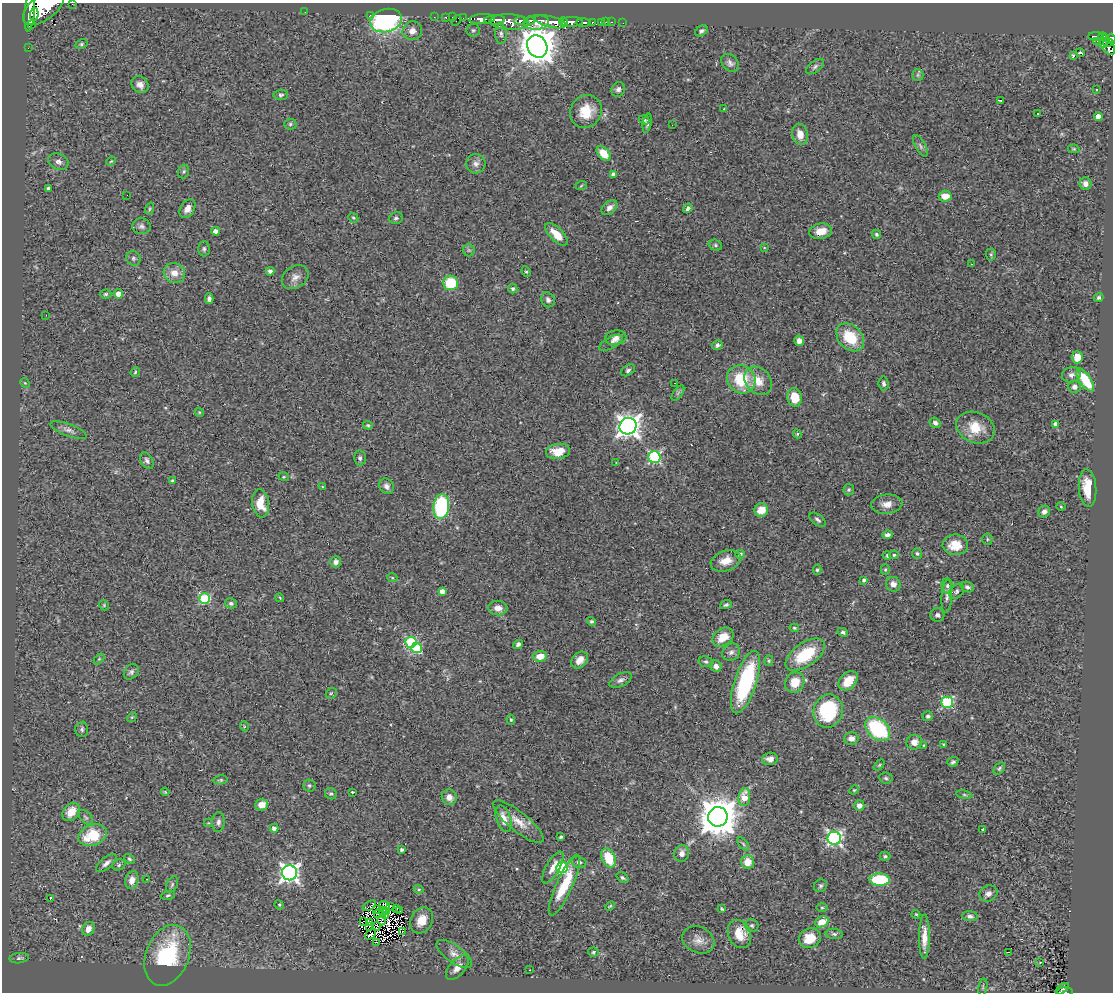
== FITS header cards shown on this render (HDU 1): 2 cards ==
NAXIS1  =                 1111
NAXIS2  =                  990

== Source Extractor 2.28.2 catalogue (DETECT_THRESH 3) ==
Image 1111 x 990 px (HDU 1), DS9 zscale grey, 1 PNG px = 1 image px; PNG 1115 x 994 px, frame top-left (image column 1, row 990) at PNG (2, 3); each listed source drawn as its Kron ellipse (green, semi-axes under 4 px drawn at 4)
Background 0.651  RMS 0.047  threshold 0.142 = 3 sigma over >= 5 px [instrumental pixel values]
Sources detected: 318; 15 with non-positive FLUX_AUTO (blend fragments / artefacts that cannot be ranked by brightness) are neither listed nor drawn; the other 303 listed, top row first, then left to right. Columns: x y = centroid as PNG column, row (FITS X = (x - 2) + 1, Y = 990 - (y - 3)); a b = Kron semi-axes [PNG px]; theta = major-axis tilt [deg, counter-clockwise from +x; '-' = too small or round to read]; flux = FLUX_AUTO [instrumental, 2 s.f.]
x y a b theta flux
72 4 2 2 - 8
44 7 24 12 37 4600
30 11 20 5 85 2400
305 12 2 2 - 3.4
34 14 6 3 79 650
370 15 2 2 - 13
434 17 2 2 - 12
446 17 3 3 - 25
452 17 2 2 - 8
463 18 2 2 - 7.8
482 19 13 5 4 910
456 20 6 2 56 43
495 20 10 4 4 750
530 20 4 3 - 250
386 21 16 11 15 490
520 21 6 3 14 300
510 22 19 7 -4 850
536 22 13 7 4 730
550 22 16 5 -14 1600
564 22 5 3 - 380
572 22 11 5 1 710
601 22 4 3 - 36
606 22 3 2 - 6.5
611 22 3 2 - 12
583 23 7 4 -2 140
592 23 4 3 - 89
623 23 2 2 - 4.6
32 25 3 2 - 280
473 30 6 6 - 6
412 31 10 9 - 25
701 31 7 5 34 7
501 34 10 6 -88 9.6
1096 36 8 3 -1 150
1102 37 4 2 - 130
1111 39 5 4 - 270
1097 41 2 2 - 10
1104 41 7 4 74 92
1108 43 4 3 - 160
81 44 6 4 27 4.9
537 46 11 9 -62 9200
1108 47 9 5 -52 390
28 48 2 2 - 6.4
1080 53 5 3 - 11
1073 55 3 3 - 9.7
730 63 10 7 -47 12
815 66 10 5 38 9.4
918 75 6 5 - 5.6
140 85 9 7 -40 18
618 89 7 6 - 10
1096 90 3 2 - 3.7
281 95 7 5 3 5.9
1000 100 4 2 - 4.5
724 109 3 3 - 6.9
586 111 17 15 53 78
1038 114 3 3 - 4.9
1098 116 4 4 - 38
644 120 5 4 - 5.4
647 123 10 4 81 7.8
290 124 6 5 - 5.8
672 125 2 2 - 1.4
800 134 11 8 -76 37
920 146 12 5 -61 9.6
1074 149 6 4 -11 4.1
604 153 8 5 -49 62
111 161 5 3 - 3
58 162 10 8 -24 14
476 164 10 9 - 16
184 171 7 5 70 5.3
614 174 4 4 - 18
1085 184 6 6 - 16
581 186 6 3 20 3.5
48 189 4 3 - 10
127 195 3 2 - 2.8
945 196 6 5 - 38
609 208 9 6 42 16
688 208 5 4 - 8.6
150 209 6 4 70 4.2
187 209 10 7 59 21
353 218 5 4 - 4.3
396 218 7 5 17 7.1
141 226 9 8 - 11
216 231 4 4 - 21
821 231 11 7 10 36
556 234 14 6 -45 48
876 234 5 4 - 4.8
715 245 7 5 -17 5.7
764 248 4 3 - 2.4
204 249 7 6 - 6.8
469 250 6 6 - 6
991 255 6 5 - 5
133 258 7 7 - 8
971 264 3 2 - 5.9
270 271 4 4 - 9.5
526 272 5 4 - 4.4
174 273 11 10 - 31
295 277 14 11 34 23
451 283 7 7 - 100
513 289 5 4 - 5.3
106 294 6 4 2 5.4
119 294 4 4 - 33
1099 298 5 4 - 5.4
209 299 5 4 - 9
548 300 8 6 -59 9.7
46 315 3 2 - 3.4
850 337 16 11 -45 110
616 338 11 7 7 14
799 341 5 5 - 15
611 343 13 5 30 15
717 345 5 5 - 8.3
1077 357 6 5 - 46
628 370 7 5 33 7.7
135 372 5 4 - 3.7
1071 375 9 7 16 13
741 379 15 13 -41 120
1085 380 13 5 -57 120
758 381 15 12 -49 47
25 383 5 4 - 3.5
675 383 3 2 - 7.7
884 384 7 5 -85 8.1
1074 387 6 6 - 14
678 393 9 4 53 6.5
795 397 9 7 -81 60
199 412 5 3 - 3
935 423 6 5 - 10
1056 424 4 4 - 19
368 425 5 3 - 3.8
628 426 8 8 - 2400
975 428 20 15 -21 76
68 430 19 6 -21 17
797 434 4 4 - 3.8
558 451 12 7 9 51
654 457 6 6 - 430
360 458 7 6 - 7.8
147 461 9 6 -59 11
616 463 3 2 - 2.5
284 477 5 3 - 3.1
172 481 4 4 - 6.5
386 486 8 7 - 13
322 487 3 3 - 4.2
1088 488 19 8 -86 76
849 490 6 5 - 5.2
261 503 14 8 -82 59
887 504 15 9 6 29
441 506 12 7 85 380
1061 507 5 3 - 2.8
761 510 7 6 - 44
1044 512 6 5 - 13
818 520 9 5 -37 8.9
887 535 5 4 - 10
987 539 5 5 - 5.1
955 545 12 10 -1 57
740 554 4 3 - 6
917 554 5 5 - 4.9
887 555 4 3 - 3.8
894 555 4 3 - 5
726 561 15 10 18 41
336 562 5 5 - 14
817 570 5 4 - 4.7
885 570 5 4 - 4.5
392 577 5 3 - 3.3
864 580 4 3 - 10
893 584 7 7 - 21
947 586 7 6 - 7.6
967 587 7 5 -22 7.8
442 591 4 4 - 19
956 591 8 6 47 8.5
947 596 16 5 86 14
280 598 4 3 - 2.7
205 599 5 5 - 260
231 603 6 5 - 7.2
104 605 5 4 - 3.6
726 605 6 4 19 6.1
498 608 9 7 -6 24
937 615 7 6 - 10
591 621 5 4 - 5.9
794 628 5 4 - 4
843 632 5 4 - 6.7
723 637 11 8 33 51
411 642 5 5 - 270
518 644 5 4 - 9.2
417 648 5 5 - 170
731 652 9 8 - 12
805 655 22 11 35 130
540 656 7 5 3 39
99 659 6 4 45 3.8
580 660 9 7 48 24
769 661 5 4 - 4.1
706 662 7 5 -12 6.6
716 666 6 5 - 14
131 672 8 6 48 8.9
621 680 12 6 27 12
848 681 11 7 46 61
745 682 32 11 72 300
795 682 10 9 - 54
331 693 6 4 41 4.6
947 702 5 5 - 320
828 711 16 14 78 220
928 716 5 5 - 6.9
132 717 5 4 - 3.4
511 720 5 4 - 4.8
244 726 5 3 - 3
82 729 8 6 87 7.6
878 729 14 10 -42 270
851 738 7 6 - 18
914 742 8 7 - 26
944 744 3 3 - 4.2
924 745 4 2 - 2.6
770 759 8 6 4 17
953 762 6 5 - 7.4
879 765 6 4 45 3.9
999 768 7 4 52 5.3
886 778 7 5 -7 6.9
220 780 7 4 9 4.8
309 785 6 6 - 6.6
854 790 5 4 - 3.6
165 792 4 3 - 3.5
352 792 3 3 - 3.4
331 794 6 5 - 5.9
964 795 8 4 -9 5.4
449 797 8 7 - 25
744 797 9 6 80 57
262 805 6 5 - 37
859 806 5 5 - 15
71 812 10 7 51 37
86 817 9 5 -45 7.2
718 817 10 9 - 9900
504 819 14 7 -71 37
218 822 10 6 85 10
518 822 31 9 -39 50
208 823 4 3 - 2.7
274 828 4 4 - 14
983 829 3 3 - 10
93 835 15 10 21 120
561 837 4 3 - 4.6
834 838 7 6 - 740
743 844 8 4 -53 6
402 849 3 3 - 8.2
682 853 8 7 - 16
885 856 5 4 - 5.3
609 858 10 6 -67 92
129 859 6 4 -40 5
579 862 7 5 -14 7.8
747 862 7 6 - 48
106 863 12 5 39 15
119 865 7 5 24 6
553 867 18 6 60 29
562 868 6 5 - 370
289 873 7 7 - 1300
623 878 6 4 -38 5.3
147 879 3 2 - 3.1
132 880 9 6 74 26
880 880 10 6 -1 160
172 885 8 5 64 6.9
564 885 33 8 66 110
820 886 7 6 - 6.7
419 889 5 4 - 4.7
988 894 9 7 26 15
168 895 7 4 14 5
50 899 3 2 - 25
279 905 5 4 - 3.6
385 905 5 2 - 2.8
369 906 7 2 32 5.2
390 906 4 2 - 0.71
610 906 5 3 - 3.5
822 907 6 4 0 4.1
397 908 3 2 - 3.2
722 909 3 3 - 3.6
376 910 3 2 - 3.4
382 910 3 2 - 2.9
400 911 3 2 - 3.5
387 912 3 2 - 1.8
378 914 5 2 - 3.4
916 914 4 3 - 3.3
385 915 3 2 - 4.1
970 916 8 5 -4 9.2
382 920 5 2 - 4.2
421 920 14 10 62 40
363 922 3 2 - 2.8
370 922 3 2 - 5.3
822 922 7 5 26 44
752 925 7 6 - 6.5
370 926 4 2 - 3.2
377 926 4 2 - 0.19
88 929 7 6 - 22
403 931 3 2 - 3.1
370 934 6 3 44 2.1
739 934 15 11 -66 54
834 934 8 5 -7 7.9
924 937 22 5 89 38
810 938 11 9 21 53
698 940 17 13 -27 27
376 942 3 2 - 4.8
593 952 5 4 - 3.9
1009 952 3 2 - 13
454 954 21 8 -36 26
167 955 31 21 68 320
19 958 10 5 6 7.1
1040 962 3 2 - 2
457 968 15 7 49 28
530 970 2 2 - 1.9
983 987 9 2 79 3.7
1062 989 8 3 39 70
1065 991 8 3 5 140
At the frame edge (FLAGS 8, measured only in part): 4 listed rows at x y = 72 4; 44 7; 1111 39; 1065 991
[15 non-positive-flux detections neither listed nor drawn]